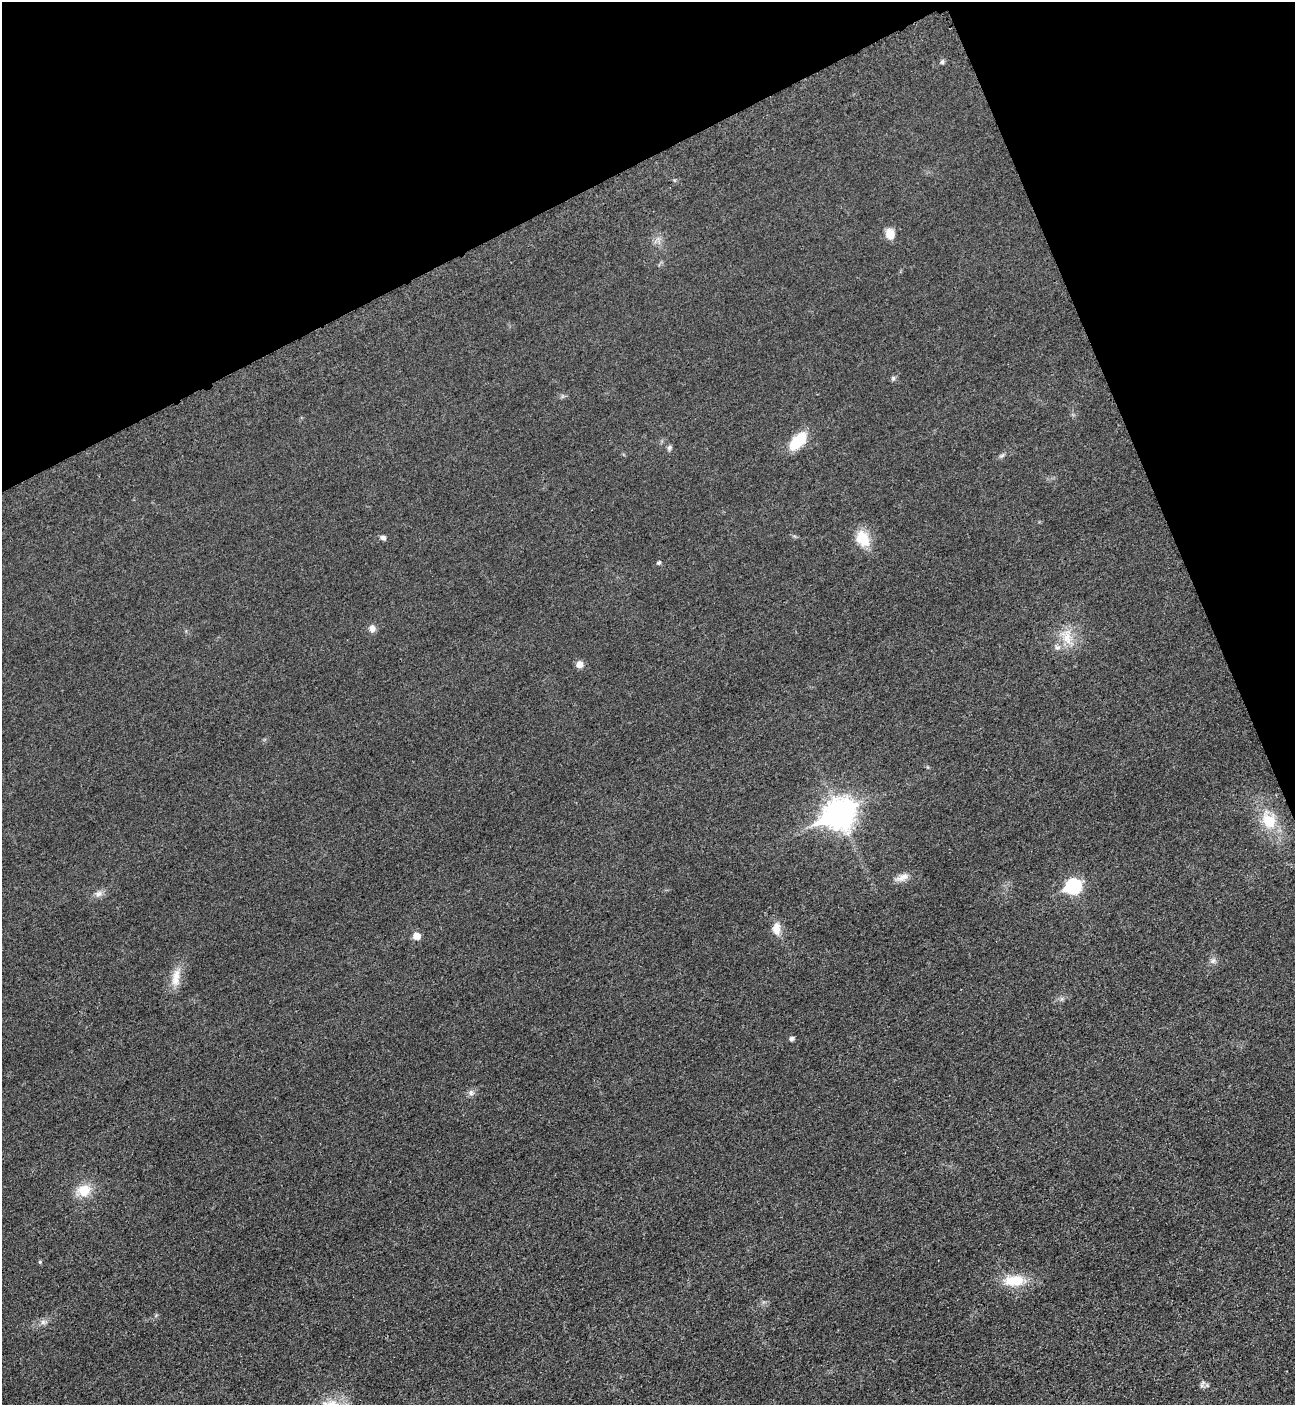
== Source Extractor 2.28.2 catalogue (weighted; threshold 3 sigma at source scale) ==
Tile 3 of 4 x 4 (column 3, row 1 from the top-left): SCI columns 2888-4180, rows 4277-5679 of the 5669 x 5701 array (HDU 1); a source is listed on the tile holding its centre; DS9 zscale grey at full resolution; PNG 1297 x 1407 px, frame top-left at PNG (2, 2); no overlay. Shown black and unused: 21% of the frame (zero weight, under 3 of 5 exposures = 4% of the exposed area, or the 3 px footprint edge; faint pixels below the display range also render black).
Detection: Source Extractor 2.28.2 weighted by HDU 2 'WHT'; one run over the whole footprint, this tile lists its part. Background 0.0193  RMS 0.0052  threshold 0.0234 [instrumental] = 3 sigma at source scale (4.5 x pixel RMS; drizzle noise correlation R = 1.50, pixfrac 1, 0.05/0.05 arcsec/px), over >= 5 px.
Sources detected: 29; all 29 listed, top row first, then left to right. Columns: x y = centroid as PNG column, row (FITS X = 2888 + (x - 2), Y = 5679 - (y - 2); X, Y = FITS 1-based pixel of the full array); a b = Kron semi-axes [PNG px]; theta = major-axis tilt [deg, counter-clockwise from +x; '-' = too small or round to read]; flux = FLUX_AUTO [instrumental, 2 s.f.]
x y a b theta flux
942 62 6 5 - 0.87
890 234 14 11 -79 4.6
893 378 7 5 47 0.94
798 441 16 9 48 21
669 448 8 5 71 1.2
1002 456 8 4 19 0.96
383 538 7 5 -32 1.4
863 538 21 15 -62 11
659 563 5 4 - 1.1
372 628 8 8 - 2.8
1067 637 25 11 -87 8.8
1057 647 8 7 - 1.7
579 664 7 6 - 4
839 814 12 10 27 610
1269 820 22 17 -61 15
902 877 19 8 28 3.9
1073 886 8 7 - 72
98 893 11 7 18 2.5
776 929 17 10 88 5.6
416 936 6 6 - 6.2
1213 961 8 6 44 1.5
175 980 20 11 -90 6.3
791 1039 5 5 - 1.4
471 1093 8 6 -89 1.6
84 1190 16 15 - 9.7
40 1262 5 4 - 0.63
1014 1281 27 14 2 13
43 1322 7 7 - 1.6
1202 1385 11 4 72 1.3